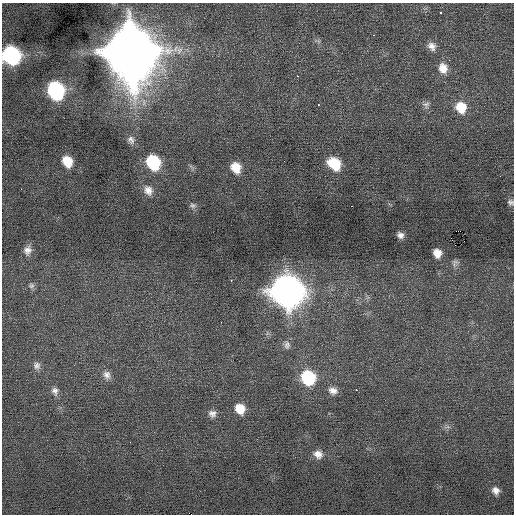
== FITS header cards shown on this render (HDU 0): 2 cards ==
NAXIS1  =                  512 / Axis length
NAXIS2  =                  512 / Axis length

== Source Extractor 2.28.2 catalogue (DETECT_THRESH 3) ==
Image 512 x 512 px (HDU 0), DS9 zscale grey, 1 PNG px = 1 image px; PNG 516 x 516 px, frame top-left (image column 1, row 512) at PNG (2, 3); no overlay
Background 0.0336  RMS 0.72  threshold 2.17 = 3 sigma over >= 5 px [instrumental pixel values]
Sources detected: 43; all 43 listed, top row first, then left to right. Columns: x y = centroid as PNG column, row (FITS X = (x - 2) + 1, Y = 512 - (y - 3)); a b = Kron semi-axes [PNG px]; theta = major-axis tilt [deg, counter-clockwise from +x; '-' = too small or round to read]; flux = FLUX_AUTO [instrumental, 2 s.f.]
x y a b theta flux
441 13 3 3 - 540
374 35 2 2 - 30
432 46 12 9 -46 340
130 51 19 17 -67 440000
11 55 12 11 - 8600
449 60 3 3 - 49
443 68 14 11 -73 560
297 76 3 2 - 360
56 90 12 10 -64 8400
319 105 3 2 - 54
426 105 10 9 - 200
461 107 13 11 -65 1000
131 140 12 10 -69 260
67 161 11 9 -59 940
153 162 12 10 -58 3300
334 164 14 10 -43 1500
236 167 11 9 -60 780
148 190 13 11 -61 430
511 202 7 6 - 150
193 206 9 6 -11 140
351 206 3 2 - 140
459 231 4 2 - 1100
400 235 7 6 - 220
27 250 13 10 73 350
437 253 8 7 - 480
455 263 11 8 52 170
231 280 2 2 - 37
31 286 8 7 - 150
287 291 15 14 - 70000
221 322 2 2 - 37
287 345 12 8 -87 250
37 366 11 10 - 240
107 375 12 10 -71 320
308 378 12 11 - 3500
356 390 3 2 - 60
55 391 11 9 -69 260
333 391 12 9 -17 340
240 409 11 10 - 830
212 413 10 9 - 270
130 442 3 2 - 44
318 454 11 10 - 390
496 490 10 8 -56 290
191 514 2 2 - 360
At the frame edge (FLAGS 8, measured only in part): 3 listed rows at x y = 11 55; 511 202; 191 514